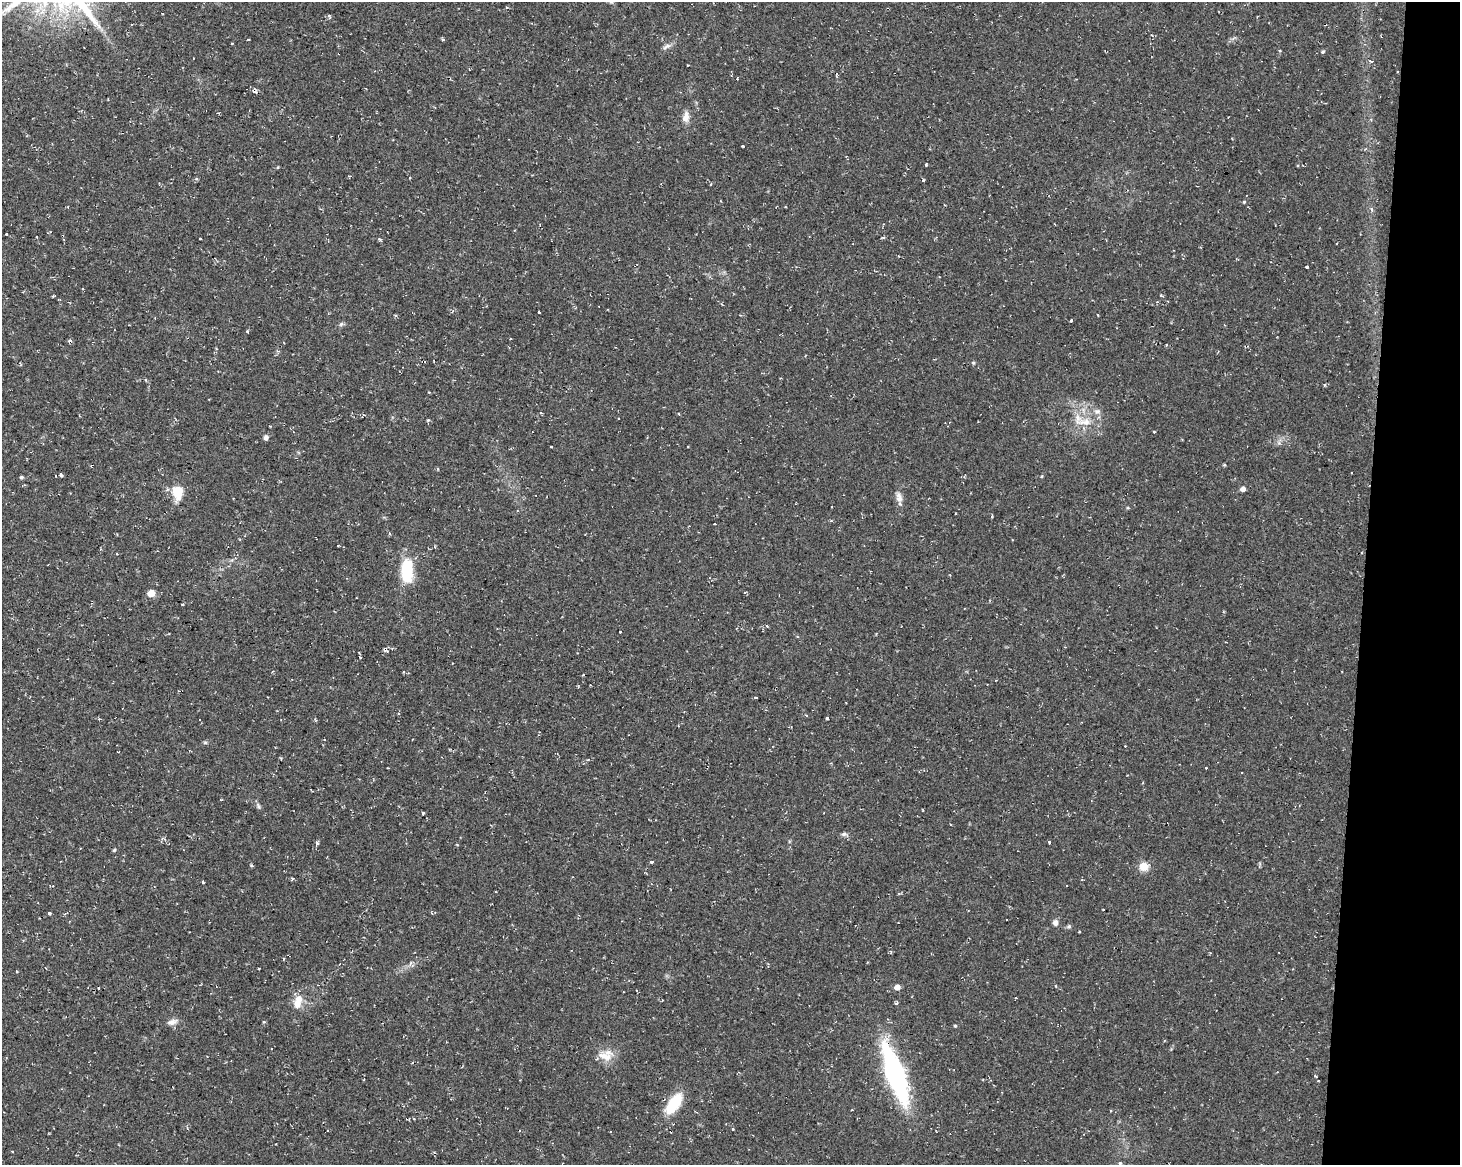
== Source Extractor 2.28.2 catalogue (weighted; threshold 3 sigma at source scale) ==
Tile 6 of 3 x 4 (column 3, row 2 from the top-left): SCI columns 3200-4657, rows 2326-3488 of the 4882 x 4662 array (HDU 1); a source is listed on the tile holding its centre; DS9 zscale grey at full resolution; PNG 1462 x 1167 px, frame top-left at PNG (2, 2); no overlay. Shown black and unused: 7% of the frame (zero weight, under 2 of 3 exposures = <1% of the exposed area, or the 3 px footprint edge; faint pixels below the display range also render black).
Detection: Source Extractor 2.28.2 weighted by HDU 2 'WHT'; one run over the whole footprint, this tile lists its part. Background 0.0261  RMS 0.0038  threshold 0.0172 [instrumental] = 3 sigma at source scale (4.5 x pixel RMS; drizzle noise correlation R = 1.50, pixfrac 1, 0.0396/0.0396 arcsec/px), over >= 5 px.
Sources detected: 106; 19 cosmic-ray / hot-pixel residue — not listed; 2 inside a brighter listed object's ellipse — not listed separately; the other 85 listed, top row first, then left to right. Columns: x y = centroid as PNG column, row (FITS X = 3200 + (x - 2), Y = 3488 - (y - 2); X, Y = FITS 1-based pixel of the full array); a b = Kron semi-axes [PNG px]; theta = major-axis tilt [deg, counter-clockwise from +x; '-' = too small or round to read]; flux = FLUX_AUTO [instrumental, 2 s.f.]
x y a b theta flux
611 2 6 4 -41 0.55
329 16 4 3 - 1.2
249 39 3 2 - 0.48
232 43 3 2 - 0.51
667 46 13 5 26 1.5
1322 52 5 4 - 0.57
1371 61 4 2 - 1.3
737 78 4 2 - 0.39
686 117 14 8 78 2.8
743 146 3 2 - 0.38
926 164 4 3 - 0.41
410 178 3 3 - 0.41
1244 202 4 4 - 0.4
68 207 3 3 - 0.36
1371 209 6 4 -62 0.76
7 234 3 2 - 2.9
883 237 4 3 - 0.68
379 239 4 3 - 0.69
1307 267 3 3 - 0.62
1161 295 4 3 - 0.42
53 296 3 3 - 0.36
539 312 3 3 - 3.3
1071 321 3 3 - 1.2
341 324 6 5 - 0.68
247 331 4 3 - 0.48
1166 345 3 2 - 0.92
278 351 5 5 - 0.61
973 363 5 4 - 0.57
1324 385 4 4 - 0.46
1097 411 8 7 - 1.5
364 415 5 3 - 0.46
1084 422 26 11 -4 6.8
266 437 7 6 - 1.1
551 447 3 3 - 0.7
1224 465 4 4 - 0.4
61 475 4 3 - 4.6
21 477 5 4 - 0.62
1243 489 4 4 - 2.4
178 492 13 9 85 9.7
899 499 11 9 -13 2.1
407 571 23 11 89 18
151 593 5 5 - 5.8
1223 612 4 3 - 0.44
767 626 4 2 - 0.36
620 632 3 3 - 0.79
385 650 4 4 - 1.8
360 657 3 3 - 0.51
578 687 3 3 - 0.35
756 698 3 3 - 4.1
806 715 3 3 - 1.8
827 718 3 3 - 4.5
205 742 6 4 0 0.52
281 759 3 3 - 0.35
1206 768 3 3 - 0.39
259 806 8 4 -70 0.79
423 813 3 3 - 2.2
844 834 8 5 1 0.91
317 843 4 4 - 0.66
1049 843 3 3 - 3.7
457 845 4 3 - 0.25
114 850 4 4 - 0.5
652 862 3 3 - 2
251 866 4 3 - 0.54
1144 866 11 10 - 4
292 878 4 3 - 0.64
1082 880 3 3 - 0.41
202 882 3 3 - 3.6
49 913 3 3 - 1.8
1006 920 3 2 - 0.55
1055 922 7 6 - 1.6
1069 926 6 5 - 0.77
259 968 3 2 - 0.28
1056 986 4 3 - 0.32
897 987 5 4 - 3.7
1016 997 3 2 - 0.3
297 1003 14 11 88 4.2
896 1003 4 3 - 0.93
172 1022 15 7 14 2
264 1022 4 3 - 0.39
955 1026 4 4 - 0.41
605 1056 19 10 -19 4.8
895 1073 40 12 -71 99
674 1104 23 11 55 15
733 1129 3 3 - 1
1120 1163 3 3 - 1.3
Overlapping masked pixels (flux is a lower limit): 2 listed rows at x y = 385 650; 895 1073
Isophote crosses this tile's border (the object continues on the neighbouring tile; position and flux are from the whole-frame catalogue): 2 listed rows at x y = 611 2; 1120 1163
Unlisted compact peaks at least as high as the median listed source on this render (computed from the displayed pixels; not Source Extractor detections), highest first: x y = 923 180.